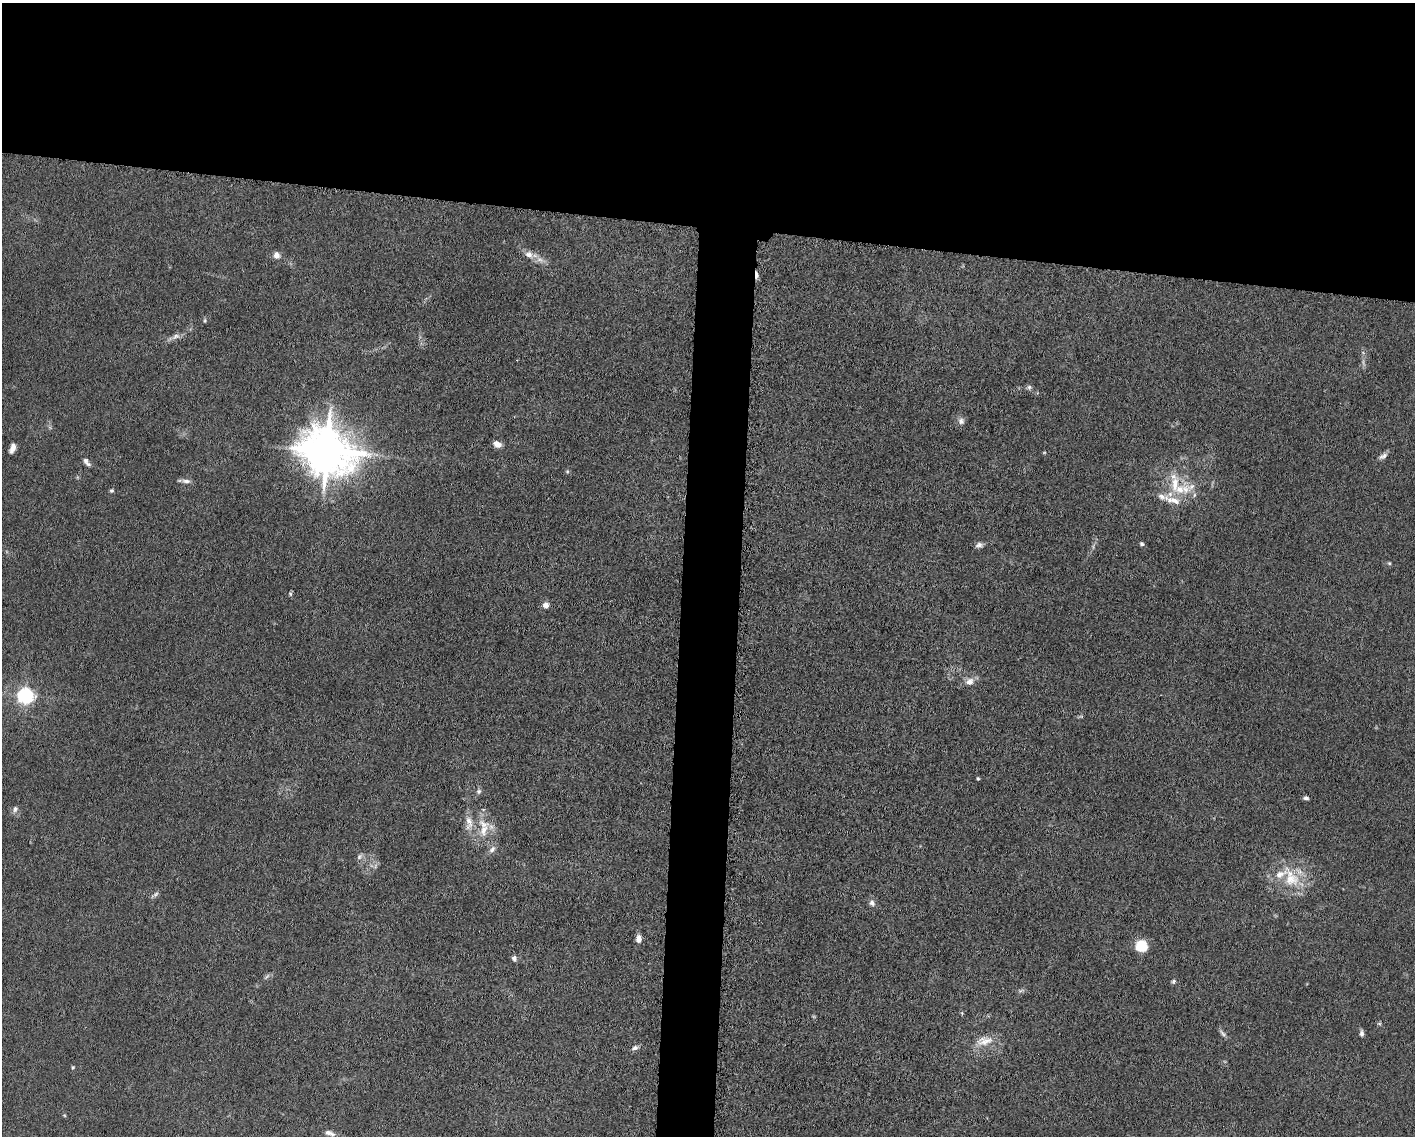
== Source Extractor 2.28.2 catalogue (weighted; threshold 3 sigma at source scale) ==
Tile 2 of 3 x 4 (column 2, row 1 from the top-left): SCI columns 1635-3047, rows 3410-4543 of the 4582 x 4551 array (HDU 1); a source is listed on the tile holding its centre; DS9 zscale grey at full resolution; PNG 1417 x 1138 px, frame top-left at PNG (2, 3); no overlay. Shown black and unused: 23% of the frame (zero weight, under 5 of 10 exposures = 2% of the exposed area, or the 3 px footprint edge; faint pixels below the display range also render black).
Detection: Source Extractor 2.28.2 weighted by HDU 2 'WHT'; one run over the whole footprint, this tile lists its part. Background 0.0225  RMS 0.0022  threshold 0.00881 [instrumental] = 3 sigma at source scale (4.09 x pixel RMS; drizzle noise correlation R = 1.36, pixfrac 0.8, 0.05/0.05 arcsec/px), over >= 5 px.
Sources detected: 59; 2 too faint to see at this stretch — not listed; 5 inside a brighter listed object's ellipse — not listed separately; the other 52 listed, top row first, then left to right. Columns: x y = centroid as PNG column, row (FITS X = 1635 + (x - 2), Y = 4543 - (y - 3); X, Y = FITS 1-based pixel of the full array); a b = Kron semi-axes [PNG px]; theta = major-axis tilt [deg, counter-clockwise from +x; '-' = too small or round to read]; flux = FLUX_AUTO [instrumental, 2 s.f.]
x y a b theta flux
529 254 13 9 -22 1.6
276 255 9 8 - 1.1
756 275 10 3 -86 1
205 321 6 4 89 0.29
176 336 13 7 23 1.1
1029 387 6 6 - 0.49
961 421 10 8 88 0.89
497 444 10 7 -22 1.2
12 448 10 5 73 1.3
327 451 15 13 -26 930
1383 456 13 7 29 0.87
86 462 13 6 -51 0.84
567 471 6 4 -46 0.28
186 481 15 5 -6 0.84
1175 484 29 11 88 5.4
1191 487 16 9 25 2.1
112 491 5 5 - 0.33
1194 495 6 4 88 0.39
1162 497 19 9 -16 2.1
1142 544 5 4 - 0.42
979 545 10 7 10 0.77
1389 563 5 5 - 0.25
290 594 6 5 - 0.33
546 605 7 7 - 1
969 682 11 9 30 1.5
25 696 6 6 - 71
978 778 4 3 - 0.24
479 791 7 6 - 0.54
1306 798 6 4 -7 0.5
15 809 9 7 80 0.72
469 823 22 10 89 2.4
484 830 24 12 70 4
492 849 12 7 53 1
359 857 9 7 47 0.68
375 866 7 4 72 0.45
1290 879 26 20 -6 7.3
155 894 9 6 41 0.55
872 903 9 7 -65 0.81
638 939 8 6 84 1.4
1141 946 13 12 - 4.2
514 958 7 6 - 0.68
266 977 10 4 45 0.46
1173 981 6 5 - 0.36
1021 990 9 4 14 0.41
1379 1024 6 4 0 0.29
1223 1033 12 5 -42 0.61
1362 1033 8 5 -90 0.61
984 1041 26 13 11 3.4
635 1048 10 6 18 0.71
73 1067 5 4 - 0.26
64 1115 5 4 - 0.22
330 1133 16 7 -18 1.2
Overlapping masked pixels (flux is a lower limit): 1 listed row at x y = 756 275